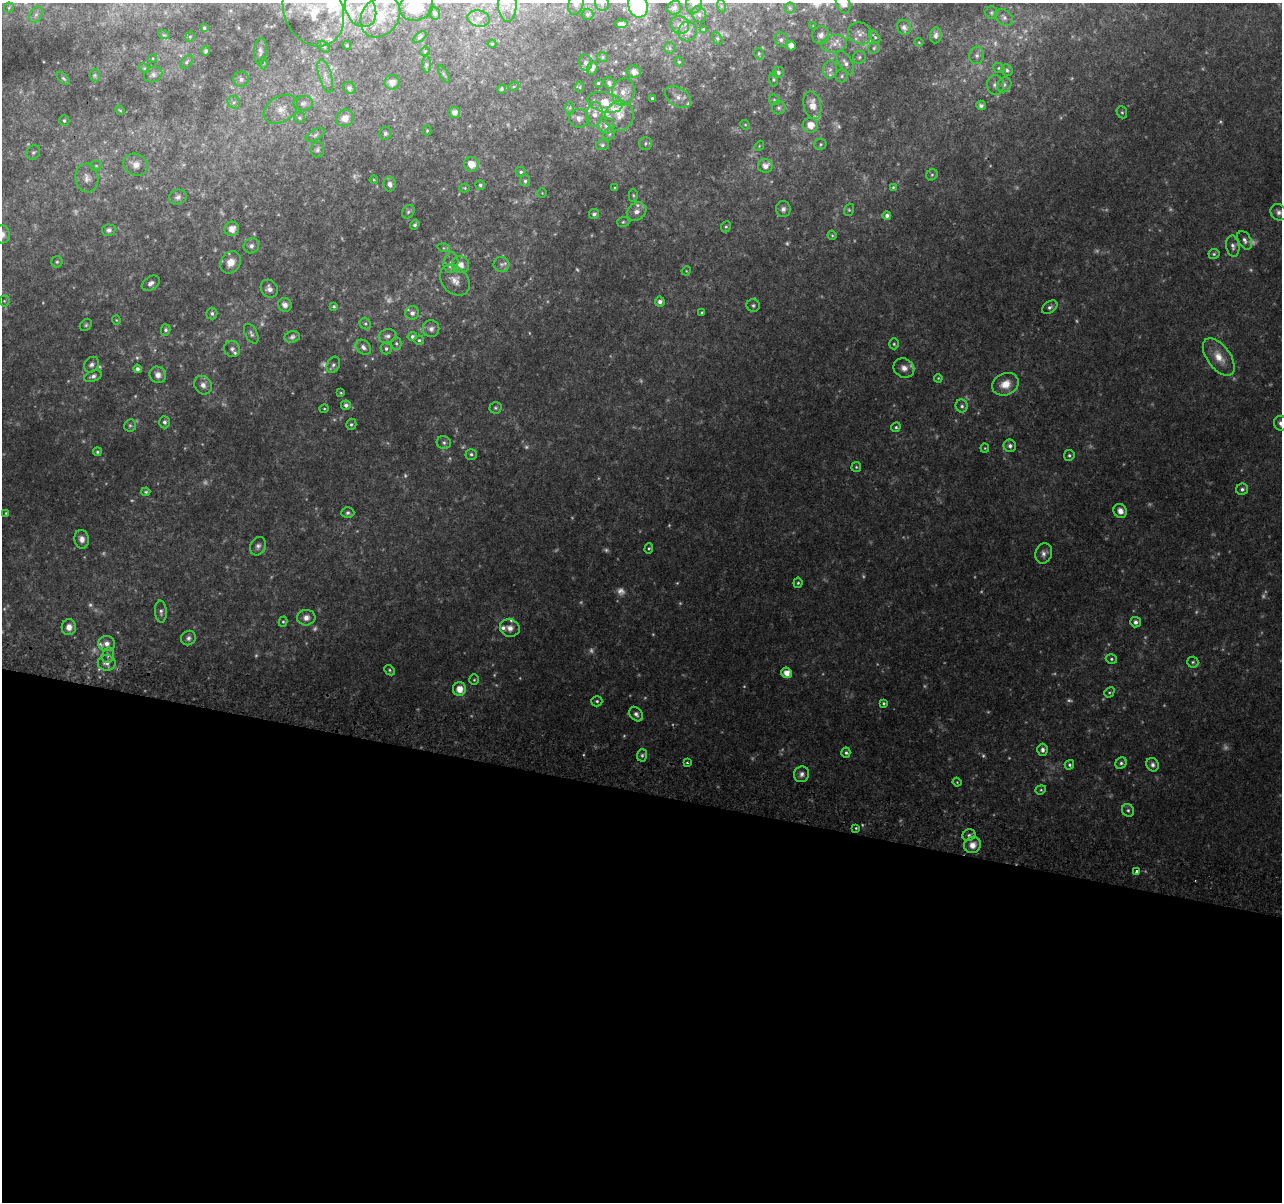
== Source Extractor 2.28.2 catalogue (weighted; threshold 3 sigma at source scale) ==
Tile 14 of 4 x 4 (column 2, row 4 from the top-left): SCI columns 1300-2579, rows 329-1528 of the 5152 x 5395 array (HDU 1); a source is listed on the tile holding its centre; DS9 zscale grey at full resolution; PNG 1284 x 1204 px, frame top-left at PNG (2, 3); each listed source drawn as its Kron ellipse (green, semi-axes under 4 px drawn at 4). Shown black and unused: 34% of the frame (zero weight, under 2 of 3 exposures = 2% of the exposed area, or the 3 px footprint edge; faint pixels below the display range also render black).
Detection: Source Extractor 2.28.2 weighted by HDU 2 'WHT'; one run over the whole footprint, this tile lists its part. Background 0.0671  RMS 0.0096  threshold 0.0433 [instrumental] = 3 sigma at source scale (4.5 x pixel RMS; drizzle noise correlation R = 1.50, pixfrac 1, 0.0396/0.0396 arcsec/px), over >= 5 px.
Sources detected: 384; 104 too faint to see at this stretch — neither listed nor drawn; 22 inside a brighter listed object's ellipse — not listed separately; the other 258 listed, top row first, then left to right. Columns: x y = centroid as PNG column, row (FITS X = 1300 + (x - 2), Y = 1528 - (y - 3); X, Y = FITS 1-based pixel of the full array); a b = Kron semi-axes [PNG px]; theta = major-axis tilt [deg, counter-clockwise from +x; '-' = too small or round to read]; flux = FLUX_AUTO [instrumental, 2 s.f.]
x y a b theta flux
602 3 8 6 -69 3.6
843 3 11 7 -71 6.5
576 4 11 7 75 6.5
694 4 9 8 - 7.1
507 5 17 9 -89 10
638 5 12 9 -72 97
416 6 17 14 23 36
721 6 6 4 -72 1.3
9 8 5 5 - 1.1
674 8 7 6 - 3.2
790 8 5 5 - 1.4
360 9 19 14 -61 18
313 11 37 29 -64 52
435 13 6 5 - 2.2
991 13 6 6 - 2.1
36 14 9 5 63 3.4
587 14 6 5 - 2.2
699 14 8 7 - 3.2
380 16 23 18 52 27
1004 17 10 7 -41 4.6
479 19 11 8 -9 6.1
621 24 7 4 -4 3.5
680 25 10 8 -32 5.5
813 26 4 4 - 0.75
904 27 8 6 -66 4.6
204 28 4 3 - 1.7
703 29 4 3 - 0.82
688 31 10 9 - 6.8
860 33 12 10 -25 5.9
164 35 6 3 -17 1.4
821 35 9 8 - 5.4
936 35 8 6 84 3.7
190 37 5 4 - 1.4
420 37 8 4 36 1.4
875 37 7 3 -52 1.3
717 38 7 4 -60 1.4
781 40 7 6 - 2.9
919 42 4 4 - 1
492 44 4 4 - 0.9
834 44 13 8 8 8.3
347 45 4 4 - 1.3
791 46 5 4 - 7.6
324 47 7 4 -40 1.9
670 48 6 5 - 1.8
874 48 5 5 - 1.7
206 51 4 4 - 2
260 51 13 6 86 4
425 51 5 3 - 0.9
759 54 6 4 -76 1.7
977 55 8 7 - 4.1
602 57 6 4 -23 1.6
859 57 6 6 - 2.2
153 58 4 3 - 0.87
186 62 8 5 47 2.2
679 62 5 4 - 1.1
263 63 6 4 -89 1.5
586 63 8 6 -77 3.7
845 63 13 6 -59 4.5
426 65 8 4 89 1.8
144 68 5 4 - 1.3
592 68 6 5 - 4.9
999 68 6 5 - 1.6
830 70 9 7 89 4.3
1007 70 6 5 - 2.3
634 72 7 6 - 6.7
778 72 6 5 - 2.4
153 74 9 7 24 3.6
444 74 9 3 -60 1.5
95 75 6 5 - 1.7
325 76 17 6 -74 7.1
842 76 6 6 - 2.2
63 79 8 4 -41 1.7
241 79 8 7 - 4.2
774 79 7 4 -82 1.7
392 82 7 7 - 5.8
598 83 3 3 - 0.97
609 83 6 5 - 3.6
995 85 10 8 -82 4.9
1004 85 8 7 - 3.3
514 86 5 3 - 1
580 87 6 4 -90 1.2
349 88 6 5 - 2.4
501 89 4 4 - 2.3
623 92 14 11 73 9.3
678 97 14 9 -30 8.2
652 98 3 3 - 1.1
774 100 6 5 - 1.6
234 102 7 6 - 2.8
605 102 18 10 -13 17
303 103 10 7 6 4.1
812 105 14 8 -76 12
981 105 5 4 - 2.9
570 108 6 4 88 1.8
779 108 7 6 - 2.7
281 109 18 12 31 13
120 110 5 4 - 1.1
454 112 6 5 - 5.9
1122 112 6 5 - 1.8
594 114 12 8 81 7.5
619 116 15 14 - 12
299 118 5 5 - 1.7
345 118 9 8 - 8.2
579 118 10 9 - 5.6
64 121 5 5 - 1.9
745 125 5 4 - 1.1
810 125 7 7 - 13
606 126 8 8 - 4.6
427 131 4 4 - 1.1
385 133 6 6 - 2.2
609 134 6 5 - 1.8
315 135 10 5 27 2.6
645 143 6 6 - 2.1
820 144 6 5 - 1.7
602 145 6 5 - 2
759 146 5 4 - 1.2
317 150 8 6 76 2.4
33 152 8 6 50 2.4
471 164 7 7 - 12
136 165 13 10 -28 8.5
96 166 5 5 - 1.5
765 166 7 7 - 6.7
521 172 5 5 - 2
932 175 6 5 - 1.8
87 178 14 11 -83 8.4
374 180 4 3 - 0.97
525 181 6 5 - 2.2
390 184 7 6 - 4.2
480 185 5 4 - 2
893 187 4 4 - 1
465 188 5 4 - 1.1
615 188 3 3 - 1.3
542 193 4 4 - 0.94
633 195 6 4 -89 1.5
178 197 9 7 22 3.7
783 209 8 7 - 3.8
849 210 6 5 - 1.4
637 211 10 8 39 6.2
408 212 7 5 57 2.1
1279 212 8 7 - 4
594 214 5 5 - 2.7
887 215 4 4 - 3.2
623 222 6 5 - 1.7
415 225 5 4 - 2.1
726 227 6 4 67 1.6
232 229 7 7 - 8.5
109 230 7 5 10 2.9
2 234 9 8 - 6.2
832 235 5 4 - 1.3
1245 240 10 6 -61 4.2
251 246 8 7 - 4.3
1233 246 11 6 -81 4
444 248 6 4 -16 1.5
1214 254 5 5 - 1.8
57 262 6 5 - 1.6
231 262 12 9 52 13
451 262 10 7 79 5
502 264 8 7 - 3.6
460 265 9 8 - 7.6
686 271 5 4 - 0.93
455 280 17 12 -47 9.7
151 283 10 6 34 5.2
269 289 9 8 - 5.5
4 301 5 5 - 1.4
660 302 5 5 - 4.6
285 305 7 6 - 4.6
753 305 6 6 - 2.2
334 306 4 4 - 1.7
1050 307 8 5 36 3.2
212 313 6 5 - 2.4
412 313 7 6 - 4.6
702 313 3 3 - 1.1
116 320 4 4 - 1
365 324 6 5 - 1.8
86 325 7 5 46 1.8
431 329 8 8 - 4.4
166 330 5 5 - 2.2
251 334 11 6 -61 3.1
387 336 9 7 17 3.7
412 336 5 4 - 2.4
292 337 8 5 17 2.8
419 340 5 4 - 1.7
396 343 6 5 - 2.1
894 344 5 4 - 1.6
363 347 8 6 -43 4
232 349 8 7 - 3.4
386 349 6 5 - 2.1
1219 357 21 11 -53 16
91 365 8 7 - 4.3
333 365 8 6 61 3.2
904 368 10 9 - 7.1
137 369 4 4 - 3.4
158 375 8 8 - 6.6
93 376 9 5 21 3.8
938 378 4 3 - 0.97
1005 384 14 10 25 14
203 385 10 8 -58 6.3
341 393 4 3 - 0.97
346 405 5 5 - 3.5
962 406 6 6 - 2.5
495 408 6 6 - 1.9
324 409 4 4 - 1.1
165 422 6 5 - 3.1
1281 423 7 7 - 5.1
351 424 6 5 - 2
130 425 6 6 - 1.9
896 427 5 4 - 1.7
444 443 7 6 - 2.6
1010 446 6 6 - 3.5
985 448 4 4 - 1
97 452 4 4 - 1.6
471 454 5 5 - 2.1
1069 455 5 5 - 2
856 467 5 5 - 1.4
1242 489 6 5 - 2.6
146 492 4 4 - 1.7
1120 511 7 6 - 6.6
6 513 4 4 - 1.1
348 513 6 5 - 2.4
82 539 9 7 -80 6.5
258 546 9 7 63 4.2
649 548 5 4 - 1.2
1044 553 10 8 73 4.8
798 583 5 4 - 1.7
161 612 11 6 -86 3.3
306 618 9 7 4 6.3
283 622 5 4 - 1.4
1136 622 5 5 - 3.8
69 627 8 7 - 7.9
510 628 10 8 -16 6.9
188 638 8 7 - 3.5
107 644 8 7 - 6
108 655 8 6 76 3.4
1111 659 6 4 -16 1.7
1193 662 5 5 - 1.8
107 663 9 7 -10 5.5
390 670 6 4 -43 1.6
787 673 5 5 - 11
474 680 5 4 - 1.3
459 689 7 6 - 12
1109 692 5 4 - 1.4
597 701 5 5 - 1.8
884 703 4 4 - 1.8
636 714 8 6 -52 4.2
1042 750 6 5 - 3.5
846 753 5 4 - 2.2
642 755 6 5 - 2.2
687 763 3 3 - 1.3
1121 763 6 5 - 2.2
1069 765 5 4 - 1.7
1153 765 7 6 - 3.4
802 774 8 7 - 4.1
957 782 4 4 - 0.98
1041 790 5 4 - 1.4
1128 810 6 5 - 2.4
856 828 4 4 - 1.3
969 835 6 5 - 2.5
972 845 8 8 - 9.5
1136 872 4 3 - 12
Isophote crosses this tile's border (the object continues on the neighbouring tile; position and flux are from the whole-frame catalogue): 10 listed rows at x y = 602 3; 843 3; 576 4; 694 4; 507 5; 638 5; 416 6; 313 11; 2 234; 1281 423